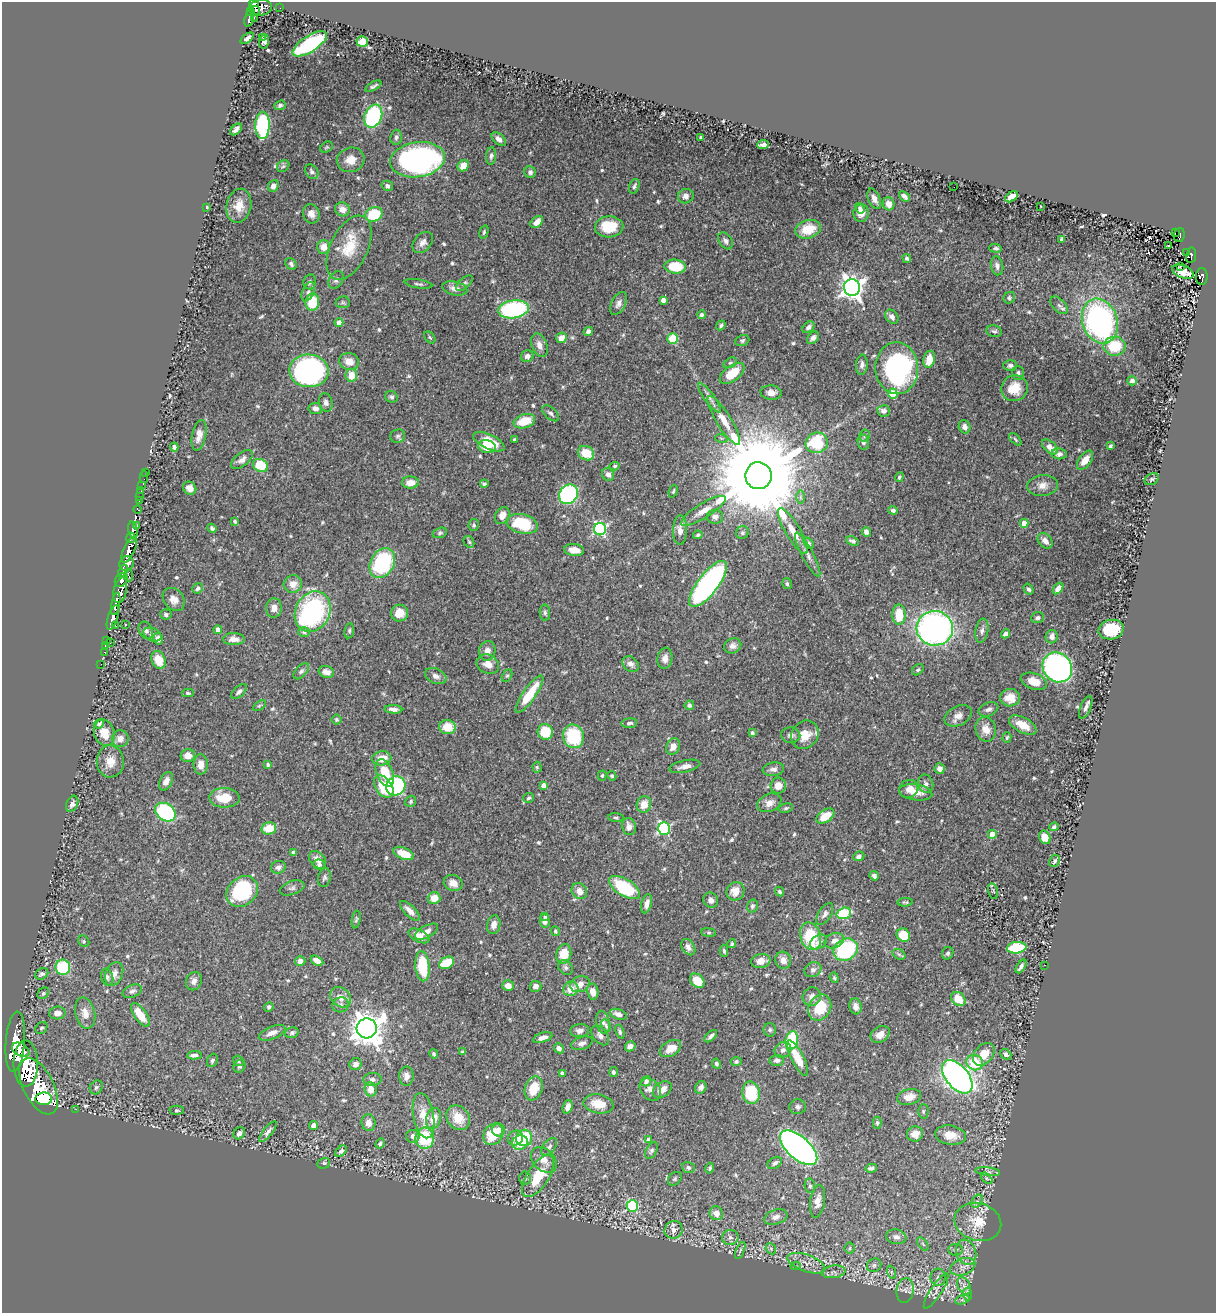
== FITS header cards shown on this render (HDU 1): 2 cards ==
NAXIS1  =                 1214
NAXIS2  =                 1311

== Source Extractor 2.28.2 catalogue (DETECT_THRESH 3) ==
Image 1214 x 1311 px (HDU 1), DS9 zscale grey, 1 PNG px = 1 image px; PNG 1218 x 1315 px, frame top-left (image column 1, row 1311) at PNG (2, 2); each listed source drawn as its Kron ellipse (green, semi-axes under 4 px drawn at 4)
Background 0.529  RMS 0.017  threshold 0.0503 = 3 sigma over >= 5 px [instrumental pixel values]
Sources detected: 626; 1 with non-positive FLUX_AUTO (blend fragments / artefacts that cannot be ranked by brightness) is neither listed nor drawn; of the other 625, the 500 brightest by FLUX_AUTO listed and drawn (125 fainter detections omitted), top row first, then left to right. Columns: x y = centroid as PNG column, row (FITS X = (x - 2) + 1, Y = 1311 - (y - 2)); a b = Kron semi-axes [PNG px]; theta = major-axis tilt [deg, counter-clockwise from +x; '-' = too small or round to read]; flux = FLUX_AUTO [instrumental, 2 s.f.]
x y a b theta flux
254 3 5 3 - 250
260 8 12 8 9 570
280 8 2 2 - 5.3
256 10 4 2 - 72
251 11 4 3 - 120
249 18 9 3 77 99
254 18 2 2 - 6.6
262 37 2 2 - 5.5
247 38 7 4 37 3.6
264 41 7 4 76 5.1
362 42 6 5 - 14
310 44 19 8 33 120
373 86 9 3 29 2.5
280 105 6 4 20 2.3
373 116 12 8 68 120
262 125 13 7 89 140
236 129 7 4 42 4.6
396 137 7 5 85 2.7
701 137 3 3 - 1.7
499 139 8 5 -42 5.9
763 145 6 3 6 3.5
327 147 6 5 - 1.7
491 156 9 5 86 3.1
351 160 14 12 17 13
417 160 27 17 9 330
283 166 7 5 43 2.2
463 166 6 5 - 12
312 172 8 6 -56 4.3
530 172 6 5 - 3.4
273 186 6 5 - 6.2
387 186 6 5 - 2.6
634 186 7 5 69 2.8
954 187 2 2 - 2.1
686 196 8 7 - 5
904 196 6 4 -39 3.8
1011 197 7 4 34 10
874 199 11 6 -67 6.6
889 204 6 6 - 9.4
239 206 17 12 78 15
1041 206 3 2 - 1.7
206 207 3 3 - 2.1
860 208 5 4 - 2.3
342 209 7 7 - 9.9
861 213 9 8 - 9
311 214 10 8 -75 6.5
374 214 9 7 26 48
537 222 7 5 42 10
609 227 14 10 3 36
808 229 13 9 17 26
484 232 7 4 75 1.8
1175 232 3 2 - 19
1179 235 7 5 82 89
1062 239 4 4 - 2.8
725 241 9 6 -55 3.9
423 242 12 8 48 6.2
1169 246 3 2 - 2.4
323 247 7 6 - 10
349 248 34 18 64 38
996 248 6 4 -2 2.3
1186 253 3 2 - 14
1191 255 8 5 80 100
907 258 4 4 - 2.1
291 264 6 5 - 3.5
675 266 11 7 -5 40
997 266 9 6 -79 4.7
1180 267 2 2 - 1.8
1183 272 11 6 -21 13
1202 276 8 5 89 140
336 280 9 7 60 3.4
310 282 7 6 - 3.2
464 283 10 5 40 2.6
418 284 14 3 -8 2.5
455 288 13 7 -13 7.1
852 288 8 8 - 860
308 292 10 5 65 4.2
1009 298 6 5 - 2.1
663 300 4 4 - 5.7
312 302 8 7 - 37
343 302 7 6 - 2.3
619 303 12 7 62 5.6
1059 305 11 6 -47 3.7
514 309 15 9 8 130
701 315 4 4 - 3
892 317 8 6 -52 5.5
1100 321 23 17 -71 260
339 323 4 4 - 13
721 325 5 4 - 2.2
808 327 7 5 41 4
588 331 5 4 - 3.5
994 331 8 6 -13 2.9
430 337 7 4 -49 1.8
561 338 5 5 - 9.9
813 338 7 5 49 3.6
673 339 5 5 - 38
742 341 7 5 24 2.1
539 345 12 7 -70 7.6
1115 346 11 9 3 38
527 356 6 6 - 5.4
929 359 8 5 79 17
349 361 10 8 -16 14
730 363 7 4 28 1.9
862 365 10 6 84 4.6
1010 365 7 5 -1 3.1
897 368 26 21 -88 210
309 371 19 16 -3 260
732 373 14 7 38 27
1018 373 7 6 - 2.9
351 375 6 6 - 17
1132 381 5 4 - 4.4
1014 388 13 12 - 25
771 393 10 7 -4 7.5
893 394 5 4 - 31
391 397 6 5 - 2.4
709 398 18 5 -54 5.9
326 402 9 6 -73 4.1
315 408 7 5 -9 5.1
884 411 6 5 - 5
551 413 10 5 -44 3.5
724 420 28 7 -58 17
524 421 11 7 18 26
965 427 7 5 -65 6.3
199 435 15 7 78 9.3
864 435 6 5 - 2
398 436 7 6 - 2.8
721 438 6 4 -18 1.7
515 439 3 3 - 1.7
1015 439 8 4 -46 1.7
489 442 17 7 -25 25
863 442 7 5 -78 4
817 443 11 10 - 61
1111 446 4 3 - 1.8
174 447 4 4 - 2.7
487 447 9 6 -15 20
1050 447 9 5 -41 8
586 453 8 7 - 29
1059 454 8 5 -8 3.9
242 459 13 6 38 5.8
1085 460 11 6 54 13
260 465 8 6 -28 42
615 466 5 4 - 2
145 472 2 2 - 3.9
608 474 7 5 -56 5.9
758 476 13 13 - 33000
144 477 6 2 89 6.2
899 477 5 3 - 1.8
1152 479 7 5 29 2.4
410 482 8 6 -1 12
484 484 4 4 - 2.2
142 486 2 2 - 4.8
1043 486 15 10 6 9.3
190 488 7 6 - 7.8
141 491 2 2 - 7.6
673 491 6 4 69 1.7
568 494 10 9 - 210
140 496 2 2 - 4.9
800 497 7 4 -90 2.4
139 500 3 3 - 29
137 509 4 3 - 100
893 510 4 4 - 3.2
703 511 26 7 32 14
502 516 9 7 60 8.5
715 517 8 7 - 5.2
235 521 4 3 - 1.8
1024 523 4 4 - 14
522 524 16 9 -14 50
137 525 3 2 - 46
474 525 6 5 - 2.2
212 528 5 4 - 2.2
600 529 6 6 - 160
133 530 9 4 -79 180
680 530 15 7 88 8.1
793 531 26 7 -59 16
866 532 5 4 - 5.4
440 533 7 5 17 2.3
742 533 7 6 - 2.7
698 535 5 3 - 1.9
131 538 5 3 - 300
853 541 6 4 -23 3.3
1045 541 9 6 -47 6.4
469 542 6 5 - 1.7
809 543 6 4 -55 2.2
129 550 14 5 64 1400
574 550 10 6 -7 13
808 555 24 6 -62 7.8
382 563 16 11 61 120
127 564 8 7 - 760
123 571 6 3 64 200
129 575 6 3 -86 89
121 580 7 5 52 590
293 584 9 8 - 10
708 584 28 10 53 330
787 584 5 5 - 2.2
197 588 5 4 - 3
1058 588 6 4 52 7.7
1029 589 6 4 -54 2.7
120 590 13 6 77 490
174 599 12 10 -51 9.1
116 604 11 4 79 980
274 608 9 8 - 7.2
313 612 21 17 62 200
400 613 8 8 - 16
545 613 8 5 -88 2.6
166 615 5 5 - 2.8
899 615 10 6 -89 28
113 618 13 5 73 1100
1038 618 6 5 - 2.5
115 625 3 2 - 5.9
125 625 3 3 - 2.4
935 628 18 17 - 430
146 630 9 6 -62 4.5
218 630 4 4 - 8.4
1111 630 13 9 14 49
349 631 7 5 81 2.1
982 631 12 6 80 4.7
304 632 6 5 - 2.2
1005 634 5 4 - 4.8
152 635 9 6 -24 4
1052 637 7 6 - 6.1
158 639 6 5 - 7
234 639 11 6 -1 7.1
107 640 3 2 - 13
110 643 3 2 - 53
105 646 3 2 - 8.9
733 646 9 7 24 5.3
487 651 10 8 81 7.1
104 652 2 2 - 8.7
665 658 11 7 82 6.8
158 660 9 6 -68 22
101 664 2 2 - 4.5
488 664 11 9 -25 10
631 664 9 7 -40 4.8
1057 667 16 14 -46 300
918 670 6 4 45 2.1
301 671 10 5 47 3.1
326 672 8 5 -18 7.3
436 676 11 7 -23 5.8
507 676 7 4 62 1.9
1034 681 13 8 -19 14
239 692 9 5 42 3.9
188 693 6 4 -2 2.2
529 694 22 6 55 35
1010 698 10 8 3 13
689 705 4 4 - 2.9
259 706 7 4 30 1.9
1086 707 12 5 66 4.6
393 709 9 4 -3 4.9
988 709 10 6 21 4.2
958 716 14 9 25 8.7
336 719 5 5 - 1.7
629 723 8 5 6 3.1
99 724 5 4 - 3
1023 725 15 7 -28 18
447 727 8 7 - 24
986 729 12 10 -76 11
545 732 8 7 - 35
104 733 13 10 -71 16
752 733 4 4 - 2
791 735 9 8 - 4.9
805 735 15 13 51 19
573 736 12 10 -76 70
1007 737 5 4 - 1.7
120 739 8 8 - 8.1
673 747 8 6 65 8.3
188 756 7 6 - 9.4
382 758 9 7 5 16
110 761 16 13 -88 14
201 764 10 7 89 9
268 765 4 4 - 2.2
685 766 16 6 12 7.7
537 767 5 4 - 1.7
773 769 11 6 7 4.8
940 769 5 5 - 5.7
385 773 14 8 -68 28
602 776 5 4 - 1.7
612 776 5 4 - 2
166 781 10 6 62 8.6
926 784 9 7 -76 4.3
544 785 4 4 - 7.9
396 786 10 9 - 170
778 786 8 7 - 11
384 787 12 8 -55 40
909 789 9 9 - 8.4
916 792 16 8 -7 14
224 798 15 10 -1 24
529 798 6 5 - 2.1
411 801 6 5 - 2.3
769 803 12 8 24 8.4
72 804 9 5 65 4.3
644 804 8 7 - 13
786 808 7 4 11 1.9
165 812 11 8 -36 130
825 816 10 6 34 24
616 818 8 4 -5 2
629 827 9 7 -79 7.6
1054 827 5 4 - 2.4
269 828 7 6 - 23
664 828 6 6 - 160
992 834 4 4 - 15
1045 837 7 5 -65 13
293 853 4 4 - 3.5
404 854 10 5 -21 19
859 856 6 4 24 3.8
318 860 10 7 -49 8
1055 861 6 5 - 2.7
319 865 6 5 - 2.7
278 867 7 6 - 3.9
874 876 5 4 - 3.8
324 878 9 6 77 2.8
453 883 9 8 - 9
625 887 17 8 -31 74
292 888 13 6 19 4
579 891 8 7 - 9.4
735 891 9 8 - 13
993 891 8 5 -76 1.7
242 892 17 14 42 86
779 892 5 4 - 2
434 898 6 6 - 14
711 900 8 7 - 5.1
905 902 8 4 2 1.7
647 904 10 5 76 6.2
752 906 6 5 - 2.5
410 911 13 5 -45 7.9
844 913 7 5 18 48
825 914 12 6 57 4.9
545 917 4 3 - 2
356 920 9 4 80 2
545 921 7 5 -87 6.8
494 925 9 6 79 7.4
555 931 5 4 - 1.8
426 932 13 6 29 8.2
709 932 7 4 -8 1.8
903 935 7 6 - 26
419 936 11 6 -27 8.1
811 936 14 10 -73 50
84 941 6 5 - 1.9
834 941 10 7 24 7.2
819 942 9 6 33 4.6
732 944 4 4 - 2.3
688 947 9 6 -56 5.4
1017 948 10 5 7 67
846 950 12 10 35 110
724 951 6 4 -87 2
948 953 6 5 - 2.6
564 954 10 7 76 22
899 954 7 5 -31 2
783 960 8 7 - 9.4
300 961 5 5 - 7.6
317 961 7 4 -29 8.6
761 961 9 7 9 10
447 963 8 5 28 34
1045 965 3 2 - 4.1
422 966 15 7 -85 49
1021 966 7 3 57 3.3
63 967 7 7 - 65
566 967 8 6 -45 3.4
813 970 9 7 32 4.4
42 974 7 5 28 3.4
114 974 12 8 66 7.6
107 977 9 6 -74 2.9
834 978 5 4 - 1.7
194 981 9 7 68 5.4
697 981 8 6 -42 19
580 984 10 7 20 9.2
508 986 6 5 - 8.8
536 986 6 5 - 4.6
571 989 8 7 - 14
132 991 10 6 21 3.7
593 992 8 5 -82 11
43 993 6 5 - 2.3
341 997 11 9 -41 9.5
812 997 9 9 - 7
958 999 8 6 -42 22
341 1005 8 7 - 4.2
856 1006 8 6 -75 6.6
269 1007 5 4 - 2.8
820 1008 14 11 59 34
57 1013 8 6 3 8
85 1013 16 10 -78 11
618 1014 9 5 -19 6.3
140 1015 13 6 -55 23
603 1022 11 7 -78 5.2
606 1026 6 4 -69 2
41 1028 7 5 47 1.9
367 1028 10 10 - 1900
770 1030 7 6 - 2.5
580 1031 9 6 7 6
620 1032 7 4 -70 2.3
272 1033 14 6 22 7.9
292 1033 7 5 18 2.6
880 1034 10 7 34 10
600 1035 11 7 -51 5.6
711 1036 8 4 44 3.8
543 1038 10 5 17 6.1
792 1040 9 6 81 77
15 1042 30 9 85 4100
582 1043 11 6 19 4.6
630 1046 5 5 - 6.4
559 1048 5 4 - 4.2
670 1049 12 7 31 13
21 1050 9 6 -29 1300
783 1050 8 7 - 5
463 1052 4 3 - 2
434 1054 5 3 - 1.8
984 1054 13 9 50 19
1006 1054 6 4 -43 3.1
194 1055 7 4 4 4.1
797 1058 19 6 -63 24
212 1060 7 5 66 2.3
777 1060 7 5 5 3.9
238 1061 6 5 - 1.9
736 1061 5 4 - 2
975 1063 8 7 - 44
26 1064 23 12 -89 4200
355 1064 6 6 - 6.1
716 1064 5 4 - 2.4
239 1066 6 5 - 2.6
613 1072 5 4 - 1.8
562 1073 4 3 - 2.1
406 1076 9 7 88 6.6
957 1077 19 11 -50 610
373 1079 9 6 3 4.6
646 1081 5 4 - 3.5
38 1086 30 15 -63 7200
96 1087 7 6 - 2.8
701 1087 6 5 - 4.8
534 1088 12 8 70 25
371 1089 7 6 - 12
650 1090 12 9 -48 6.5
662 1090 10 7 34 9.9
751 1093 11 8 -80 49
909 1097 12 7 13 12
44 1099 8 6 3 8500
598 1104 15 9 -11 20
568 1107 7 4 73 7.3
798 1107 8 7 - 3.4
76 1109 2 2 - 7
177 1110 7 4 2 2
923 1111 7 5 89 1.8
424 1116 23 10 -80 22
434 1118 11 7 74 16
458 1118 13 11 -48 21
368 1123 8 7 - 8.3
877 1123 6 4 90 1.9
314 1126 4 4 - 11
499 1130 6 6 - 6
268 1132 13 4 50 4.5
239 1133 6 5 - 4.4
493 1134 11 9 55 32
915 1134 8 7 - 9.8
950 1135 15 9 -8 16
413 1136 7 6 - 5.9
425 1138 10 9 - 53
515 1138 8 7 - 9
524 1138 8 8 - 41
648 1139 3 3 - 2.1
380 1143 5 4 - 2.4
520 1143 8 7 - 25
549 1147 10 6 48 3.4
799 1148 23 11 -42 510
341 1151 7 4 44 3.2
651 1151 9 5 63 2.6
544 1160 15 10 -45 11
324 1163 6 5 - 2.5
775 1163 8 5 33 3.5
688 1167 6 5 - 3
710 1168 5 4 - 2.5
871 1168 6 3 12 2.8
987 1172 12 4 -7 3.2
538 1176 24 10 57 35
525 1178 7 5 88 2.1
987 1178 7 4 -45 2
675 1179 8 6 45 2.3
810 1186 7 5 -81 2.8
817 1201 16 7 82 9
977 1201 7 5 53 2.4
632 1206 6 5 - 110
716 1213 7 6 - 9.5
776 1217 12 7 18 6.4
978 1222 24 19 -16 30
674 1230 9 8 - 6.2
730 1237 8 7 - 4.5
896 1237 10 7 -9 5.5
923 1244 8 4 -53 2.2
850 1248 5 5 - 1.9
771 1249 6 4 -48 1.9
740 1250 9 3 68 2
955 1250 7 5 3 2.6
966 1252 13 10 -70 11
806 1263 20 8 -20 11
874 1265 7 6 - 3
795 1266 5 4 - 2
963 1267 13 8 20 8.8
833 1272 12 6 7 4.8
891 1272 7 4 -71 2.1
938 1277 9 7 -88 4.3
964 1286 9 6 -65 4.9
905 1290 12 8 81 6.3
936 1291 20 5 56 6.7
968 1294 6 4 -87 2.1
962 1300 7 4 18 2.7
At the frame edge (FLAGS 8, measured only in part): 1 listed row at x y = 254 3
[125 fainter detections neither listed nor drawn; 1 non-positive-flux detection neither listed nor drawn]